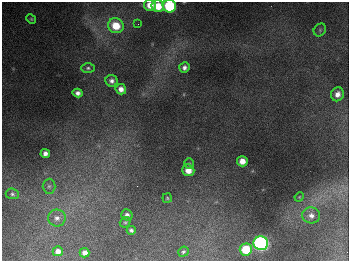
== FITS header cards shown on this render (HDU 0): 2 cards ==
NAXIS1  =                  347
NAXIS2  =                  259

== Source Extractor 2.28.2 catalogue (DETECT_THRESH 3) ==
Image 347 x 259 px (HDU 0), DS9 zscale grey, 1 PNG px = 1 image px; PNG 351 x 263 px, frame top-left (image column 1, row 259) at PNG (2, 2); each listed source drawn as its Kron ellipse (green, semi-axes under 4 px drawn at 4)
Background 680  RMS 51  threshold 152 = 3 sigma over >= 5 px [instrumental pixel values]
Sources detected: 31; all 31 listed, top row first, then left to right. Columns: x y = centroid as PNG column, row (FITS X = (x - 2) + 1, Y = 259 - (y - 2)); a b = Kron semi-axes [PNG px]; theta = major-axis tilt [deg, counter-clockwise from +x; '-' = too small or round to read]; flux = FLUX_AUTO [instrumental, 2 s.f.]
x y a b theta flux
150 5 6 5 - 4.1e+04
158 6 6 6 - 6.3e+04
169 6 6 6 - 2.5e+05
31 19 5 4 - 4.4e+03
138 24 3 2 - 2.7e+03
116 26 8 7 - 8.0e+04
320 30 7 5 48 5.6e+03
88 68 7 5 0 7.9e+03
184 68 5 5 - 1.2e+04
111 81 6 6 - 1.2e+04
121 89 5 5 - 2.1e+04
78 93 5 4 - 1.4e+04
337 94 7 6 - 2.1e+04
45 153 5 4 - 1.4e+04
242 161 5 5 - 3.4e+04
189 163 5 4 - 4.8e+03
188 170 6 5 - 3.8e+04
49 186 7 6 - 9.7e+03
12 194 6 5 - 7.5e+03
299 197 5 4 - 3.3e+03
167 198 4 4 - 4.6e+03
127 215 6 5 - 1.3e+04
311 215 9 8 - 1.9e+04
57 218 8 8 - 1.8e+04
125 222 6 5 - 5.2e+03
131 230 4 4 - 8.7e+03
261 243 7 7 - 1.1e+06
246 249 6 6 - 1.2e+05
58 251 5 5 - 1.7e+04
183 252 5 4 - 5.5e+03
85 253 5 4 - 1.8e+04
At the frame edge (FLAGS 8, measured only in part): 1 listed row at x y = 169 6